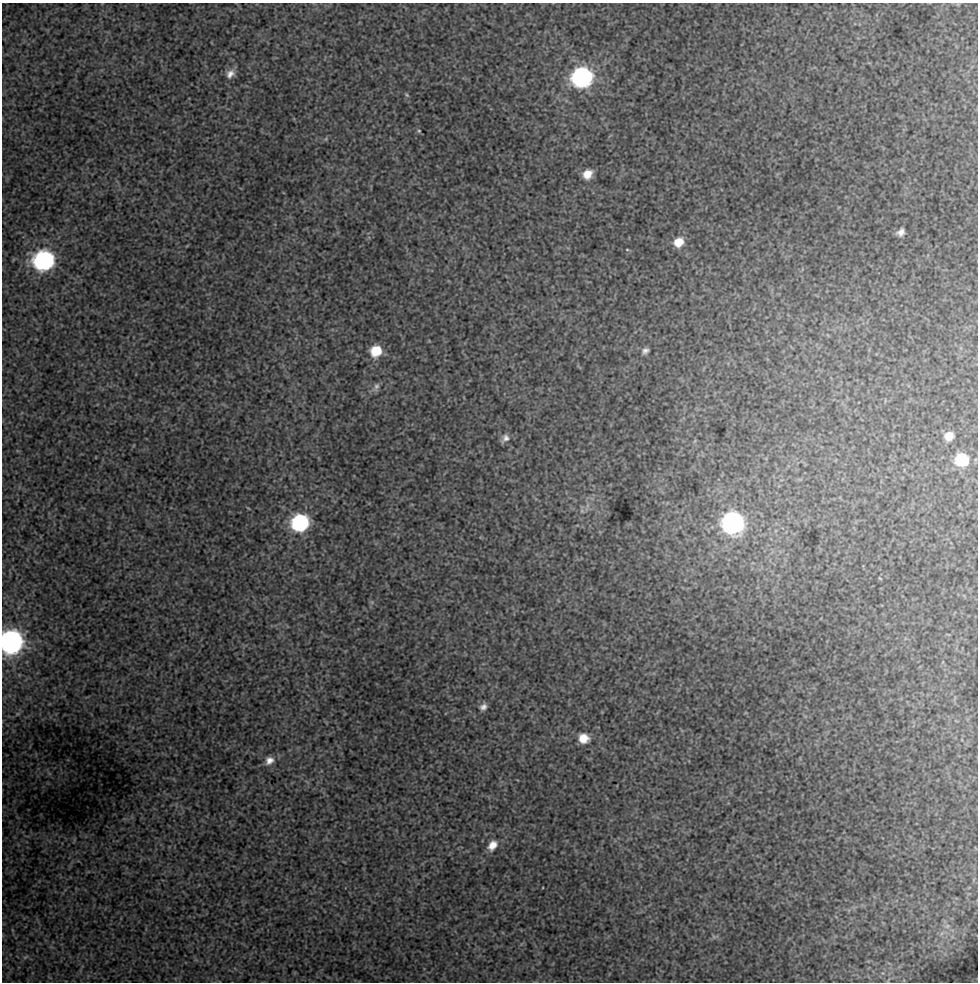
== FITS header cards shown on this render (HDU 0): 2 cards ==
NAXIS1  =                  976 / Axis length
NAXIS2  =                  980 / Axis length

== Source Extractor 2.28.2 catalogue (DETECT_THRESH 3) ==
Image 976 x 980 px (HDU 0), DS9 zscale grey, 1 PNG px = 1 image px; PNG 980 x 984 px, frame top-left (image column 1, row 980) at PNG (2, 3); no overlay
Background 342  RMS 2.2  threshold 6.45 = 3 sigma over >= 5 px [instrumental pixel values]
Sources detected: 27; all 27 listed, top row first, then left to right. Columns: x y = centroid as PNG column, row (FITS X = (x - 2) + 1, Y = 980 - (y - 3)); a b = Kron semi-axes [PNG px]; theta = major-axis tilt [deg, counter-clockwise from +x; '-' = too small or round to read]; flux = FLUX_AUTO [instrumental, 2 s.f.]
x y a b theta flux
230 74 13 10 48 1100
582 77 12 11 - 41000
407 95 6 4 -37 210
419 131 5 4 - 180
587 174 10 8 43 1800
901 232 7 6 - 720
679 242 11 9 34 2200
627 250 4 3 - 110
44 260 12 11 - 39000
376 351 11 10 - 3800
645 351 8 6 46 560
376 387 13 7 68 570
949 436 10 9 - 1600
505 438 11 7 48 770
961 460 11 11 - 6800
582 511 7 4 -18 240
300 523 11 10 - 21000
733 523 12 12 - 54000
880 578 6 2 -44 110
11 642 12 11 - 79000
483 707 9 7 39 670
583 738 10 9 - 2000
269 760 11 9 41 1100
492 845 14 10 54 1600
947 926 9 6 1 640
942 933 7 4 71 340
714 937 7 4 -19 270
At the frame edge (FLAGS 8, measured only in part): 1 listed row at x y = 11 642